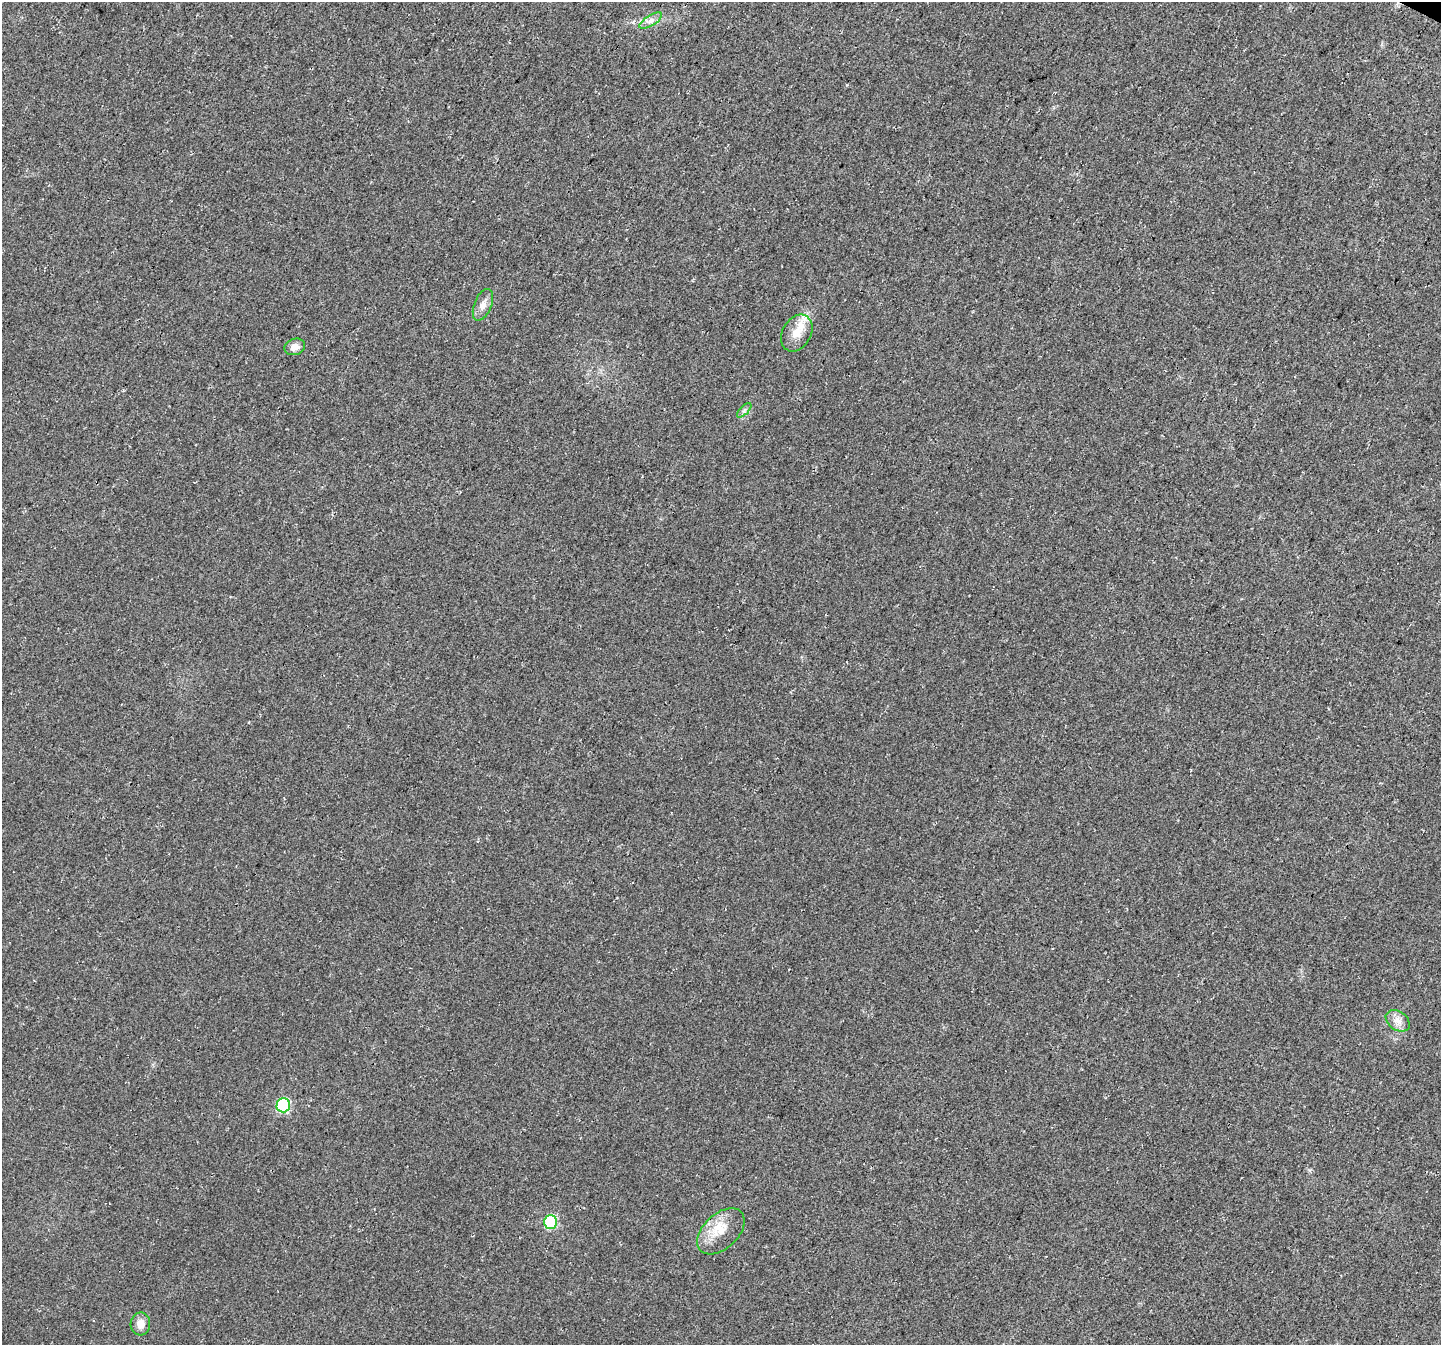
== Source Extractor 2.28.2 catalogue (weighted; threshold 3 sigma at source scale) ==
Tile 10 of 4 x 4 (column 2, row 3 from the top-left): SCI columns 1470-2908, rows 1597-2939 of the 5830 x 5942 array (HDU 1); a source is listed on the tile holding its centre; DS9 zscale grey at full resolution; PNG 1443 x 1347 px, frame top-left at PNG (2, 2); each listed source drawn as its Kron ellipse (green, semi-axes under 4 px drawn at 4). Shown black and unused: <1% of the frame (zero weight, under 3 of 4 exposures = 5% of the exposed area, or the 3 px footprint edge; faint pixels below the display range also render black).
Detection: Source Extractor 2.28.2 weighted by HDU 2 'WHT'; one run over the whole footprint, this tile lists its part. Background 0.023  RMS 0.0072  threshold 0.0325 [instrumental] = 3 sigma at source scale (4.5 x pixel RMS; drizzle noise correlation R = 1.50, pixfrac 1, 0.0396/0.0396 arcsec/px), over >= 5 px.
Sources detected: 11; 1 inside a brighter listed object's ellipse — not listed separately; the other 10 listed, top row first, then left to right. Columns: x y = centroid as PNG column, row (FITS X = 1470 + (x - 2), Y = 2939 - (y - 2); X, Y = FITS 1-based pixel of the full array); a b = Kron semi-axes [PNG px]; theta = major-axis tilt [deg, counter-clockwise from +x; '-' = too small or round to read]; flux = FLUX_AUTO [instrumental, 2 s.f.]
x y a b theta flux
651 21 13 5 32 3.5
483 305 17 8 68 5.2
797 333 19 14 60 11
295 347 10 8 22 5.3
744 410 9 3 45 1.5
1398 1021 13 9 -36 5.6
283 1105 7 7 - 81
550 1222 6 6 - 59
721 1231 28 17 43 17
140 1324 11 10 - 6.7